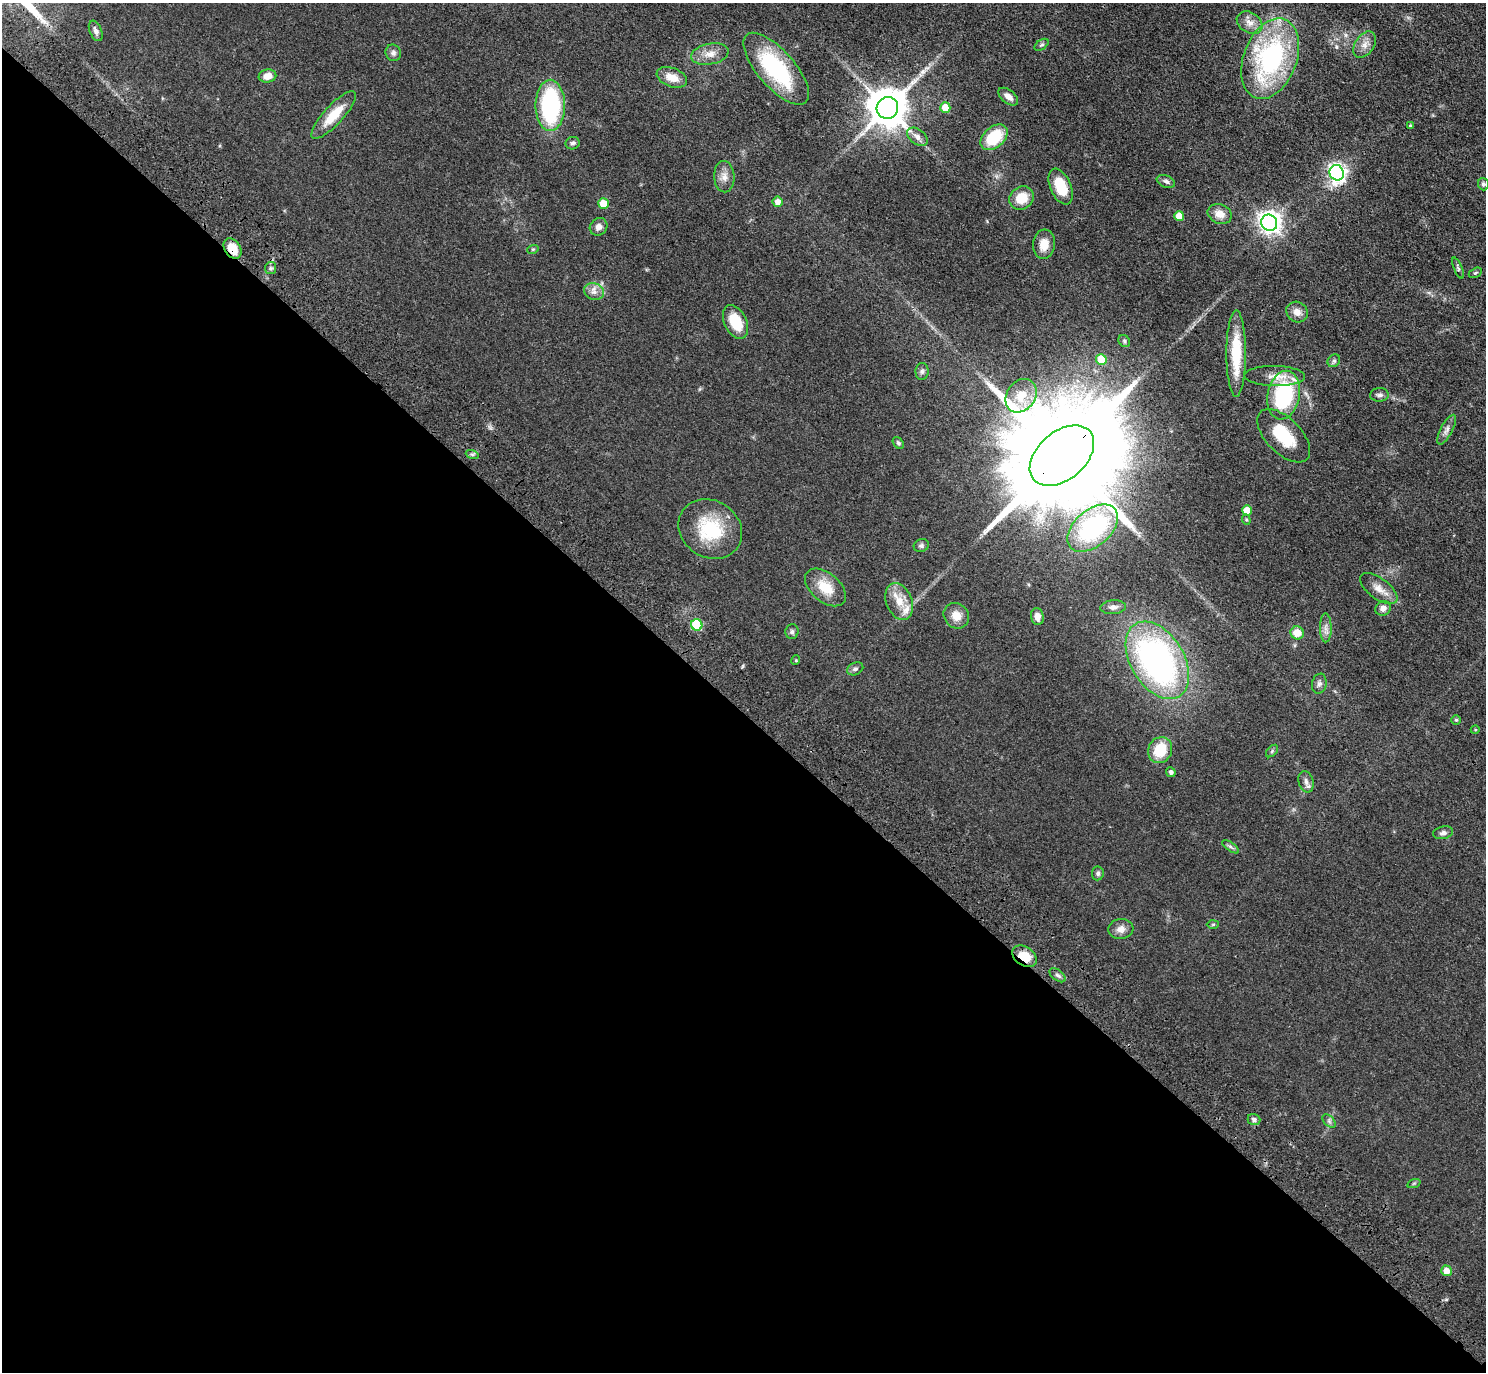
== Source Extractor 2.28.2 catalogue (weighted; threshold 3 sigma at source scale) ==
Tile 14 of 4 x 4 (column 2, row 4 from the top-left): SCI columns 1576-3059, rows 389-1758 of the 6118 x 6118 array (HDU 1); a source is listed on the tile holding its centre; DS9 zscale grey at full resolution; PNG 1488 x 1374 px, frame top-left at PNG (2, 3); each listed source drawn as its Kron ellipse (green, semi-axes under 4 px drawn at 4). Shown black and unused: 48% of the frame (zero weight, under 3 of 4 exposures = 6% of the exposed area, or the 3 px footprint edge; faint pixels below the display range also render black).
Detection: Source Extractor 2.28.2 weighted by HDU 2 'WHT'; one run over the whole footprint, this tile lists its part. Background 0.0402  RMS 0.006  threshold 0.0268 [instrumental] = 3 sigma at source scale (4.5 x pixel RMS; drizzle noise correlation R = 1.50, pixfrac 1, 0.05/0.05 arcsec/px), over >= 5 px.
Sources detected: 93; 1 long thin detection or spike segment (spike, bleed or trail) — neither listed nor drawn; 1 inside a brighter listed object's ellipse — not listed separately; the other 91 listed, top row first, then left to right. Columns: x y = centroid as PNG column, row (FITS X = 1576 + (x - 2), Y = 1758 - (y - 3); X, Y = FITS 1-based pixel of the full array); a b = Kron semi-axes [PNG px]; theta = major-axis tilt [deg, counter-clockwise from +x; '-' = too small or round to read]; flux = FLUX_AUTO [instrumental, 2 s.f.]
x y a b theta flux
1250 23 14 10 -33 5.1
96 31 11 6 -67 2.4
1042 45 8 4 36 1
1365 45 14 9 55 4.7
393 53 8 7 - 2
710 54 19 10 11 7
1270 59 42 26 69 100
776 69 45 18 -49 58
267 76 9 6 9 5.5
672 77 16 9 -21 8.2
1008 97 11 6 -38 4.2
550 105 25 15 -90 75
887 108 11 10 - 1900
945 108 5 5 - 12
334 115 31 9 47 15
1410 126 3 3 - 0.81
917 137 11 7 -38 3.8
994 137 15 10 40 23
572 143 7 6 - 1.4
1337 173 8 7 - 220
724 177 16 10 -88 4.8
1166 181 9 6 -21 1.9
1483 184 6 5 - 1.4
1061 187 19 10 -67 16
1022 198 13 11 36 12
778 202 5 5 - 4.4
603 204 5 5 - 14
1220 214 12 9 -23 5.8
1179 216 5 5 - 10
1269 223 8 7 - 390
599 227 9 8 - 3.2
1044 244 15 11 84 7.4
232 248 11 8 -56 12
533 249 6 3 18 0.66
271 268 6 5 - 1.2
1458 268 11 4 -67 1.2
1475 273 7 4 29 1
594 292 10 8 -22 3.5
1297 312 11 10 - 4.4
735 322 18 11 -64 17
1124 341 6 5 - 1
1236 353 43 9 90 24
1101 359 5 5 - 17
1334 361 7 5 44 1.2
922 371 8 6 89 1.6
1275 376 30 10 -1 8.3
1284 395 24 16 78 55
1379 395 9 6 4 2
1021 396 18 14 55 12
1447 430 16 6 62 2.8
1284 436 33 17 -45 23
898 443 6 4 -52 1.1
472 454 6 4 -18 1
1062 456 37 24 40 26000
1247 511 5 5 - 9.8
1246 520 5 4 - 0.69
1093 528 29 18 40 80
710 529 33 28 -34 34
921 546 8 6 24 1.5
825 587 24 14 -40 14
1379 589 22 10 -36 6.2
899 601 19 12 -68 10
1113 607 13 7 5 2.5
1383 608 8 7 - 3.2
956 616 13 12 - 6.9
1037 617 8 6 -80 4
697 625 6 5 - 35
1326 628 14 6 -90 3.2
792 632 7 6 - 1.5
1297 633 7 6 - 8.8
796 660 5 3 - 0.49
1157 660 42 26 -59 180
855 669 8 6 25 1.7
1319 684 10 7 79 2.2
1456 720 4 4 - 0.8
1475 730 4 3 - 0.51
1160 750 13 11 62 17
1272 751 7 4 46 0.99
1171 772 5 4 - 1.7
1306 782 11 7 -75 2.6
1443 833 10 6 11 2
1231 847 10 4 -36 1.3
1098 873 7 6 - 1.3
1213 924 6 4 2 0.72
1121 929 12 10 6 3.9
1024 956 13 9 -34 11
1058 975 9 5 -38 1.6
1254 1119 6 5 - 1.7
1329 1121 8 5 -46 1.4
1414 1183 7 4 19 0.81
1446 1271 5 5 - 5.3
Overlapping masked pixels (flux is a lower limit): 3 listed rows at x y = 232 248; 1062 456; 1024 956